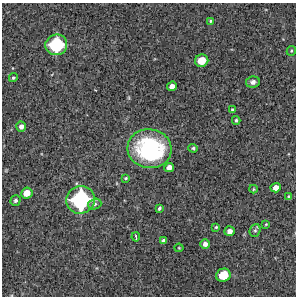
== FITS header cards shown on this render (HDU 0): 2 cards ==
NAXIS1  =                  294 /Length X axis
NAXIS2  =                  294 /Length Y axis

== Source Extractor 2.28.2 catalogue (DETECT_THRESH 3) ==
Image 294 x 294 px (HDU 0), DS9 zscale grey, 1 PNG px = 1 image px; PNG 298 x 298 px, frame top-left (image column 1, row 294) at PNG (2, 3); each listed source drawn as its Kron ellipse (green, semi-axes under 4 px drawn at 4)
Background 10100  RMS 280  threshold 851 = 3 sigma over >= 5 px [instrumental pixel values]
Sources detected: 31; all 31 listed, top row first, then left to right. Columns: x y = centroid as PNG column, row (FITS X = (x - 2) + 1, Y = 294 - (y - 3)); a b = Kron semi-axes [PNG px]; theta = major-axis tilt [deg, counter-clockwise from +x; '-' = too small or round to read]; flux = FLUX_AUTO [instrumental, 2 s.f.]
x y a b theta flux
211 21 4 3 - 3.0e+04
56 45 11 10 - 1.2e+06
291 51 5 4 - 2.3e+04
202 61 7 6 - 3.1e+05
13 78 4 4 - 2.8e+04
253 82 7 5 10 6.7e+04
172 86 5 4 - 1.0e+05
233 110 3 3 - 3.0e+04
236 120 4 3 - 2.8e+04
21 127 5 5 - 8.5e+04
193 148 5 3 - 3.0e+04
149 149 22 19 -7 2.3e+06
169 167 5 4 - 1.1e+05
126 178 4 3 - 2.3e+04
276 188 5 4 - 1.3e+05
253 189 4 4 - 2.1e+04
27 193 6 5 - 1.9e+05
289 197 4 4 - 3.8e+04
16 200 5 5 - 4.6e+04
81 200 14 13 - 2.0e+06
95 204 7 5 19 3.8e+04
159 208 4 3 - 3.2e+04
266 224 3 2 - 1.5e+04
216 227 4 4 - 2.2e+04
255 230 6 5 - 3.0e+04
230 231 5 4 - 8.9e+04
136 237 4 2 - 2.3e+04
163 240 4 4 - 4.5e+04
205 244 5 5 - 8.2e+04
179 248 4 4 - 1.9e+04
223 275 7 6 - 4.5e+05